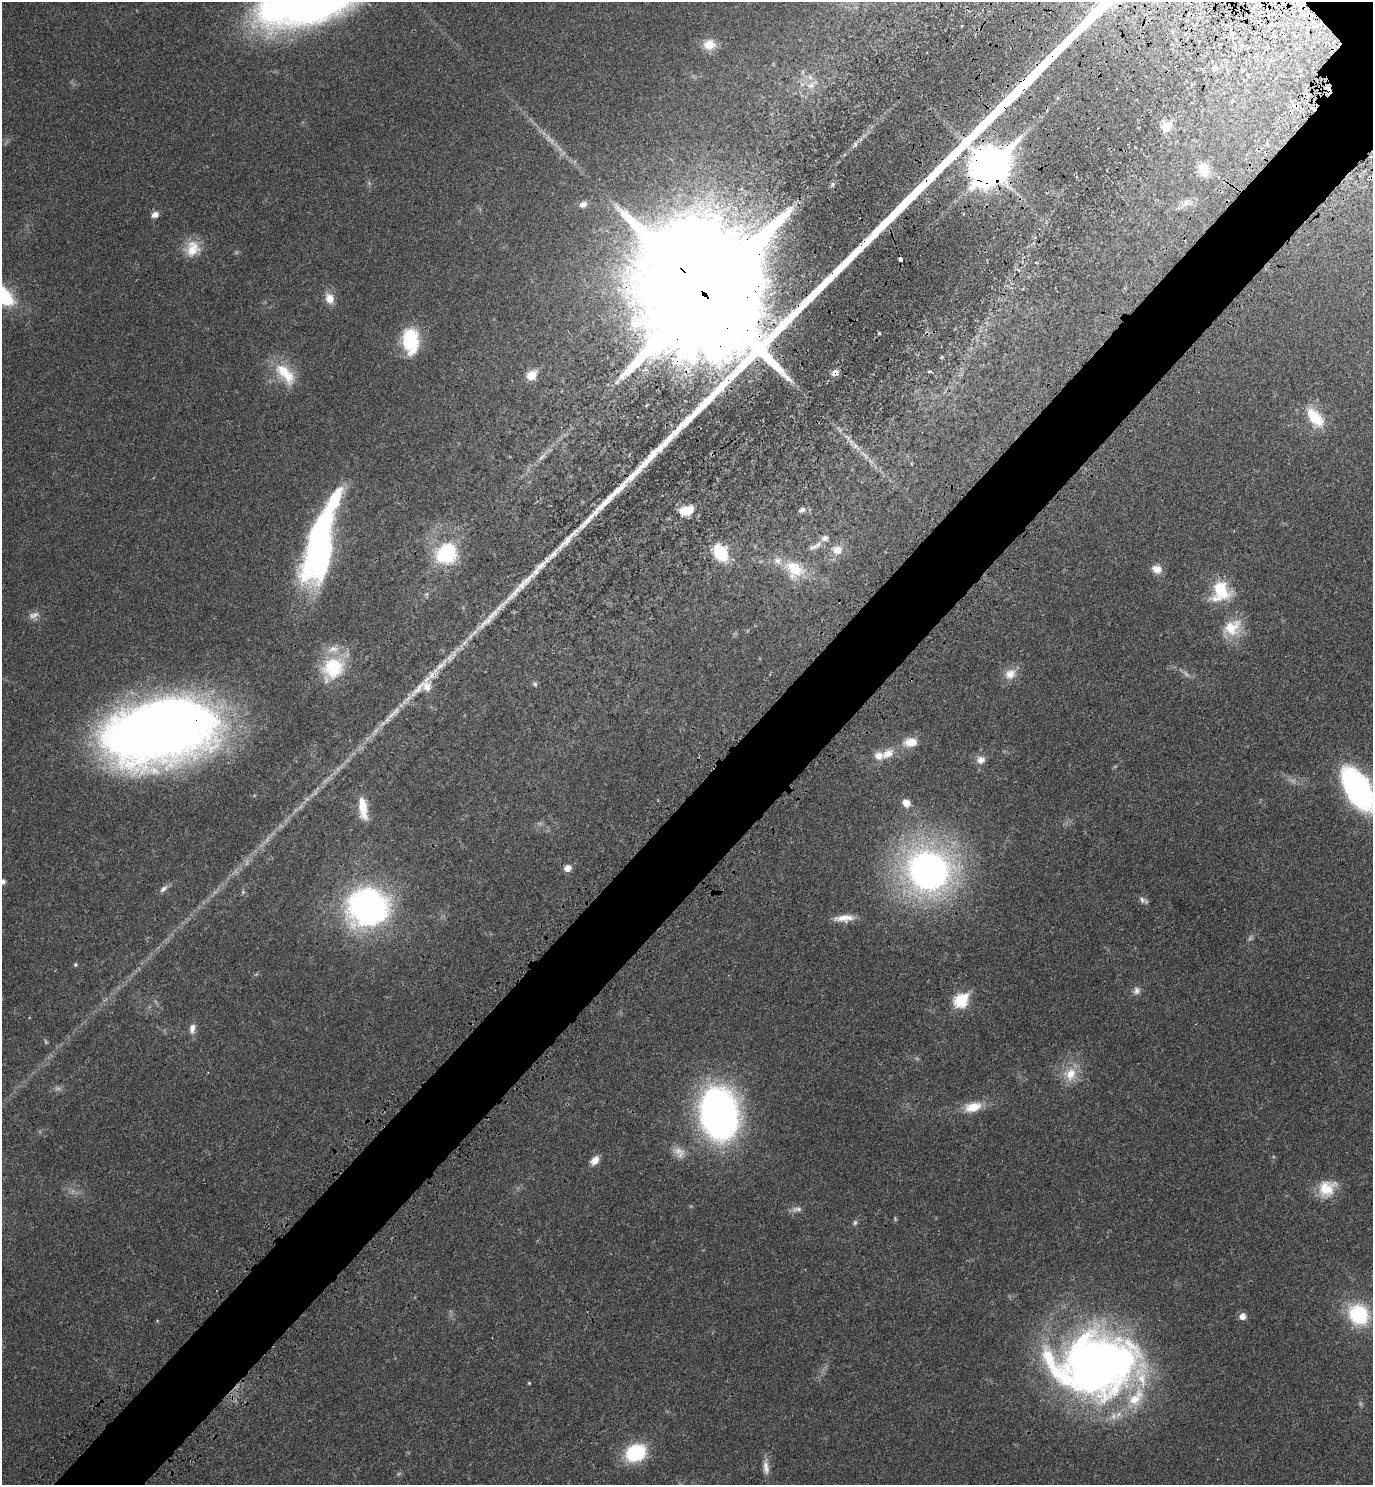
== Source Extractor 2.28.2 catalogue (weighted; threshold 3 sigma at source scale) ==
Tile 7 of 4 x 4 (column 3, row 2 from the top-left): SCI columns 3000-4370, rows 3072-4554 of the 6140 x 6140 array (HDU 1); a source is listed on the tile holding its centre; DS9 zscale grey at full resolution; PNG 1375 x 1487 px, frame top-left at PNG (2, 2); no overlay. Shown black and unused: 6% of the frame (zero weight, under 3 of 4 exposures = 8% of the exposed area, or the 3 px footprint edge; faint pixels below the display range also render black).
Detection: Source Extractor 2.28.2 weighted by HDU 2 'WHT'; one run over the whole footprint, this tile lists its part. Background 0.0277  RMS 0.0029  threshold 0.0132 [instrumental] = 3 sigma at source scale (4.5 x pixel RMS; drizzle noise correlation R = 1.50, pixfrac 1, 0.05/0.05 arcsec/px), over >= 5 px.
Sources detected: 100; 12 too faint to see at this stretch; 3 cosmic-ray / hot-pixel residue — not listed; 11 inside a brighter listed object's ellipse — not listed separately; the other 74 listed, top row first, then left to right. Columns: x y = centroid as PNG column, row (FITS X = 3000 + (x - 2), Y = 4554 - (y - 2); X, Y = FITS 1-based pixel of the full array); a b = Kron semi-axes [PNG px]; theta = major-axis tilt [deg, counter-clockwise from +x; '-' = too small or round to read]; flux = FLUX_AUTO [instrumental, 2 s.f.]
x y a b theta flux
1308 28 5 3 - 0.27
709 45 15 13 9 4.1
1215 68 7 6 - 0.9
812 85 22 9 37 3.7
1166 126 6 6 - 10
855 144 9 4 69 0.76
990 166 16 12 45 900
1203 170 19 15 -70 4.8
1185 203 28 11 27 3.6
583 204 10 7 22 1.7
155 215 9 7 19 1.6
192 249 22 18 65 6.4
706 295 53 30 -49 25000
329 298 12 9 -70 3.6
879 333 3 3 - 0.36
411 341 27 17 -87 17
942 357 5 4 - 0.34
930 371 6 3 6 0.4
835 373 9 8 - 1.4
285 374 35 16 -49 9.8
531 375 6 5 - 12
1315 417 26 14 -53 9.5
856 446 20 7 -43 2.9
542 457 19 6 45 2.1
687 510 13 8 14 8.5
802 510 9 6 22 1.2
825 538 11 8 17 1.6
320 547 72 24 77 94
813 547 17 6 17 1.7
837 550 11 9 -6 3.7
446 553 24 21 46 23
720 553 15 11 -62 17
794 569 30 23 -34 10
1157 569 12 9 -16 2.9
1220 591 23 20 84 14
426 594 6 6 - 0.57
35 614 11 9 28 1.7
1232 628 27 21 29 8.3
333 668 34 26 50 16
1010 674 16 12 38 3.8
535 684 8 5 -62 0.64
424 687 67 16 34 11
161 731 98 55 13 330
910 742 17 11 5 4.7
888 754 19 11 30 4.1
981 760 11 10 - 2.2
1358 789 38 19 -59 82
906 803 10 8 -37 2.6
363 808 31 10 -81 5.9
568 868 7 6 - 2.3
928 871 43 39 -33 130
2 882 7 6 - 1.2
163 889 13 6 43 1.2
243 892 6 5 - 0.5
1142 900 10 7 -51 1.2
367 907 45 41 3 80
844 918 25 9 4 3.8
75 965 5 5 - 0.4
1137 991 11 10 - 1.6
961 1000 8 6 44 37
192 1028 14 8 81 1.9
1070 1074 20 19 - 6.9
973 1107 25 13 15 6.1
719 1113 49 35 -80 130
595 1160 12 8 48 2.5
1327 1189 23 18 42 7.8
797 1209 16 6 7 1.4
855 1223 7 6 - 0.7
1359 1315 21 18 -50 24
1242 1316 6 6 - 2.6
1096 1365 86 61 4 220
529 1383 4 4 - 0.29
635 1453 18 14 25 22
766 1467 22 8 -86 2.5
Overlapping masked pixels (flux is a lower limit): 6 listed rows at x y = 990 166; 706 295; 835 373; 161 731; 363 808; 1096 1365
Isophote crosses this tile's border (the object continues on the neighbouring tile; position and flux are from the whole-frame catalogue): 2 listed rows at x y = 1358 789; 2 882